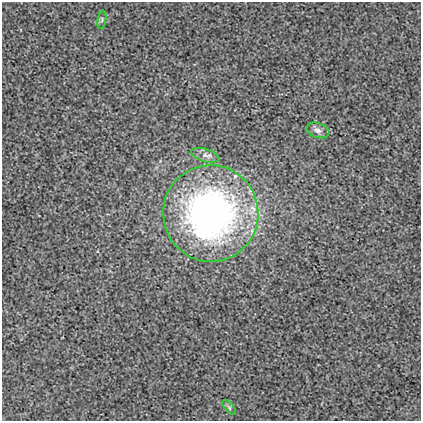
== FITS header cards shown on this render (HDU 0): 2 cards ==
NAXIS1  =                  419
NAXIS2  =                  419

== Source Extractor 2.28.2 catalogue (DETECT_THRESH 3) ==
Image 419 x 419 px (HDU 0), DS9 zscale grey, 1 PNG px = 1 image px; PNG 423 x 423 px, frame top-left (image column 1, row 419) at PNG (2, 2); each listed source drawn as its Kron ellipse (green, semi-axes under 4 px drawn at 4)
Background 0.00319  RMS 0.018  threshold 0.0538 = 3 sigma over >= 5 px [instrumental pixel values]
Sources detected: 5; all 5 listed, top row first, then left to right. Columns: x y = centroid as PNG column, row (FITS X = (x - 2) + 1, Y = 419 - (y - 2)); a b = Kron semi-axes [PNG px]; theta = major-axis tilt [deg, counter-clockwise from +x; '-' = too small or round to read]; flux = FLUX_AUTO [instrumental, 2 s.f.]
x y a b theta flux
102 20 9 3 79 1.4
318 130 12 7 -17 5.9
205 155 14 6 -16 6.3
211 213 48 47 - 500
229 407 9 4 -49 2.4